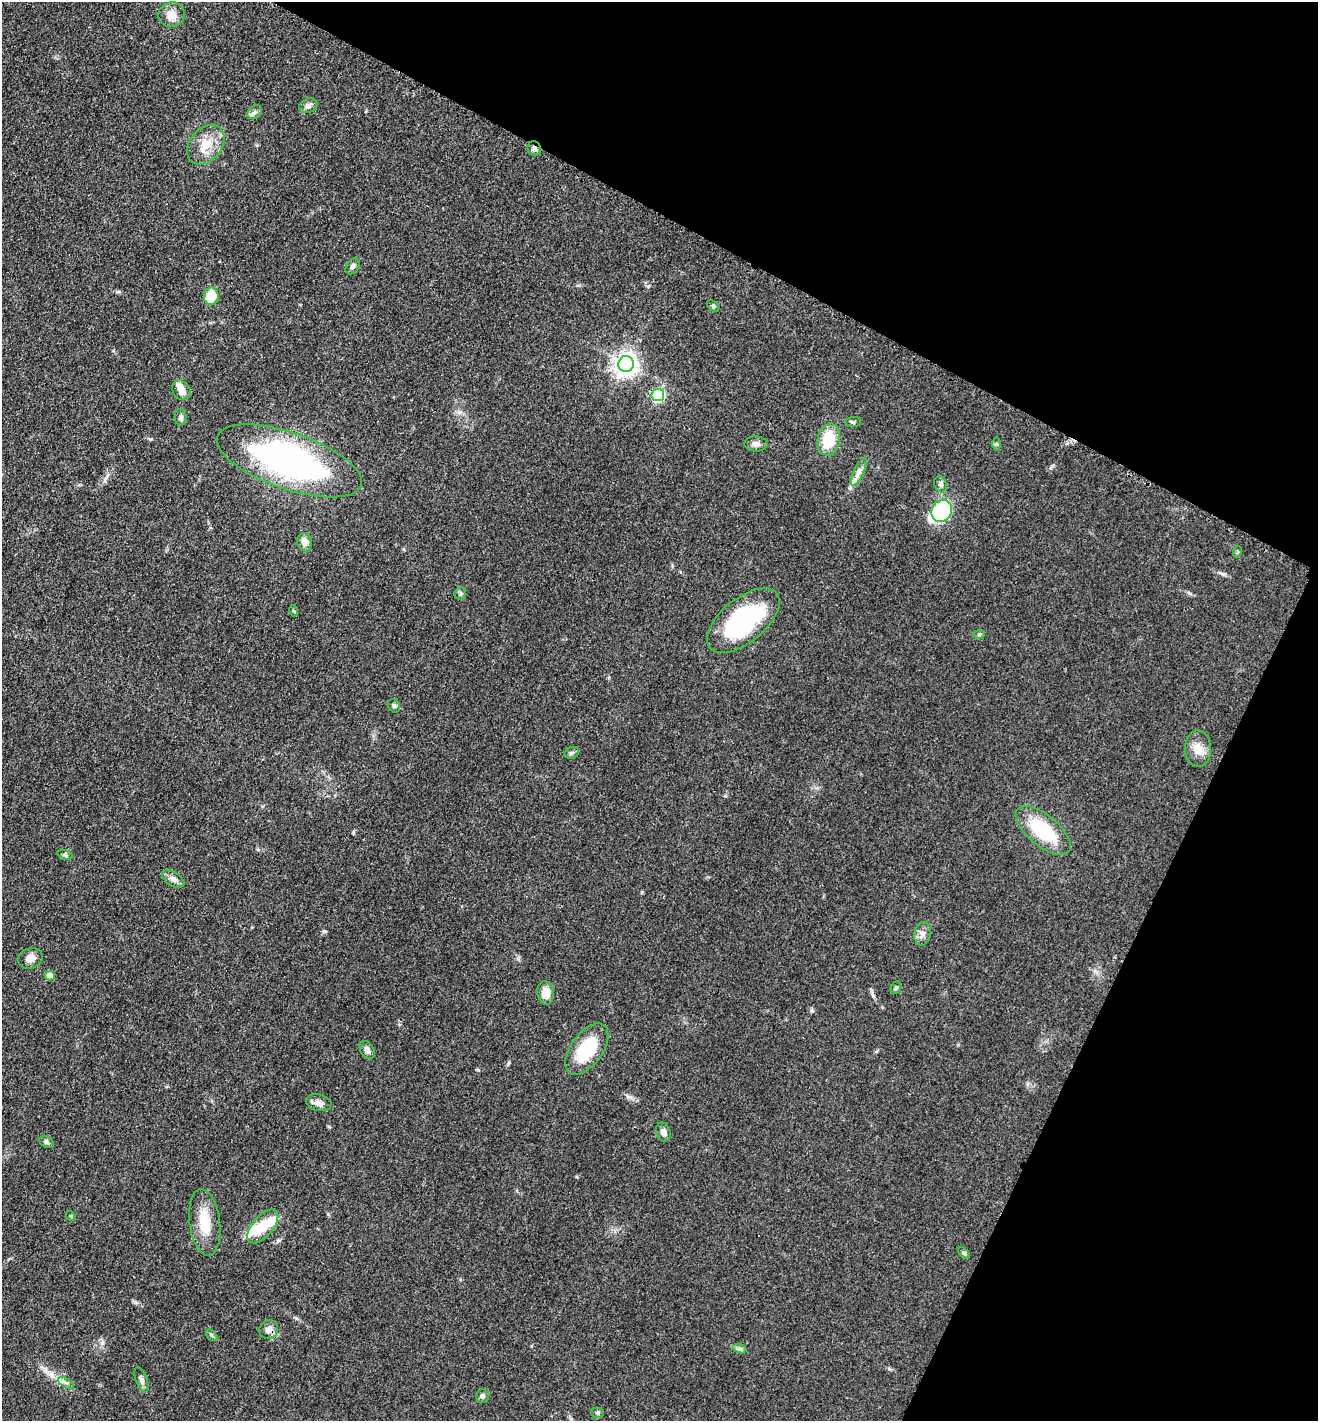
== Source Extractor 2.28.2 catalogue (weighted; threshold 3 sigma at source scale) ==
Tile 8 of 4 x 4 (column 4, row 2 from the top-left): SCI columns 4247-5562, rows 2945-4363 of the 5880 x 5796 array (HDU 1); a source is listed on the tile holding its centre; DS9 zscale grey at full resolution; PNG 1320 x 1423 px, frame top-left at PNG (2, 2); each listed source drawn as its Kron ellipse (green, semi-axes under 4 px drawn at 4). Shown black and unused: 26% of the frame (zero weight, under 3 of 4 exposures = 2% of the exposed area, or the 3 px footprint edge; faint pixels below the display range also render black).
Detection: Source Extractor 2.28.2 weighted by HDU 2 'WHT'; one run over the whole footprint, this tile lists its part. Background 0.0639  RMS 0.0058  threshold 0.026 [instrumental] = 3 sigma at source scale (4.5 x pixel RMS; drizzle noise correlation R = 1.50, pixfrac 1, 0.05/0.05 arcsec/px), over >= 5 px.
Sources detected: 58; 4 inside a brighter object's white glare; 1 cosmic-ray / hot-pixel residue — neither listed nor drawn; the other 53 listed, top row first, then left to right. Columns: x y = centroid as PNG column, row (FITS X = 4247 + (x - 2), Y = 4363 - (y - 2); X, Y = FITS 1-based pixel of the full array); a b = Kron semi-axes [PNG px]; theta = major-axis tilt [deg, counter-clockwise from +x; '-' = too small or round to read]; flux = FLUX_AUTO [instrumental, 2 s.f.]
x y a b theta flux
172 15 13 12 - 5.8
308 106 9 7 22 2.3
254 112 8 6 35 1.6
206 145 22 16 51 11
534 148 7 6 - 1.7
353 266 8 6 59 1.5
211 296 8 7 - 12
713 306 7 4 -46 0.98
626 364 8 7 - 410
181 390 10 8 -53 4.9
658 395 6 6 - 68
181 417 8 6 -87 1.7
853 422 8 5 6 1.1
829 439 16 11 77 18
756 444 11 7 -2 2.7
997 444 6 4 -89 0.93
289 461 76 28 -19 170
859 472 15 5 64 3.2
941 484 8 6 -69 1.6
942 511 11 10 - 49
305 542 9 7 -85 3.7
1237 552 5 3 - 0.61
460 593 6 5 - 1
294 611 5 3 - 0.62
743 621 43 22 39 77
979 634 6 4 2 0.79
394 706 7 6 - 1.4
1198 749 18 13 -90 6.7
572 753 7 5 20 1.1
1043 831 33 15 -40 31
65 855 8 4 -17 1.3
173 879 12 7 -31 3
923 934 12 8 79 3
30 958 13 10 17 4.6
50 976 5 4 - 6.7
896 988 6 5 - 0.97
546 993 12 8 -80 6.2
587 1049 29 16 54 26
367 1050 10 6 -61 2.7
319 1103 13 8 -14 3.3
663 1132 10 7 -75 2.5
46 1142 8 5 -28 1.2
71 1216 5 4 - 0.8
205 1222 33 15 -83 16
263 1226 20 10 49 12
964 1253 7 4 -45 0.94
269 1330 10 9 - 3.6
212 1335 7 4 -45 0.91
740 1349 7 4 -18 1.2
141 1380 13 5 -70 2.1
66 1383 9 3 -30 1.5
482 1396 7 6 - 1.5
598 1413 6 5 - 1
Overlapping masked pixels (flux is a lower limit): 1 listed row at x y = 534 148
Unlisted compact peaks at least as high as the median listed source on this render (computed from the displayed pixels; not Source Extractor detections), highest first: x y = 324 931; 1223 574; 102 1343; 478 1070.